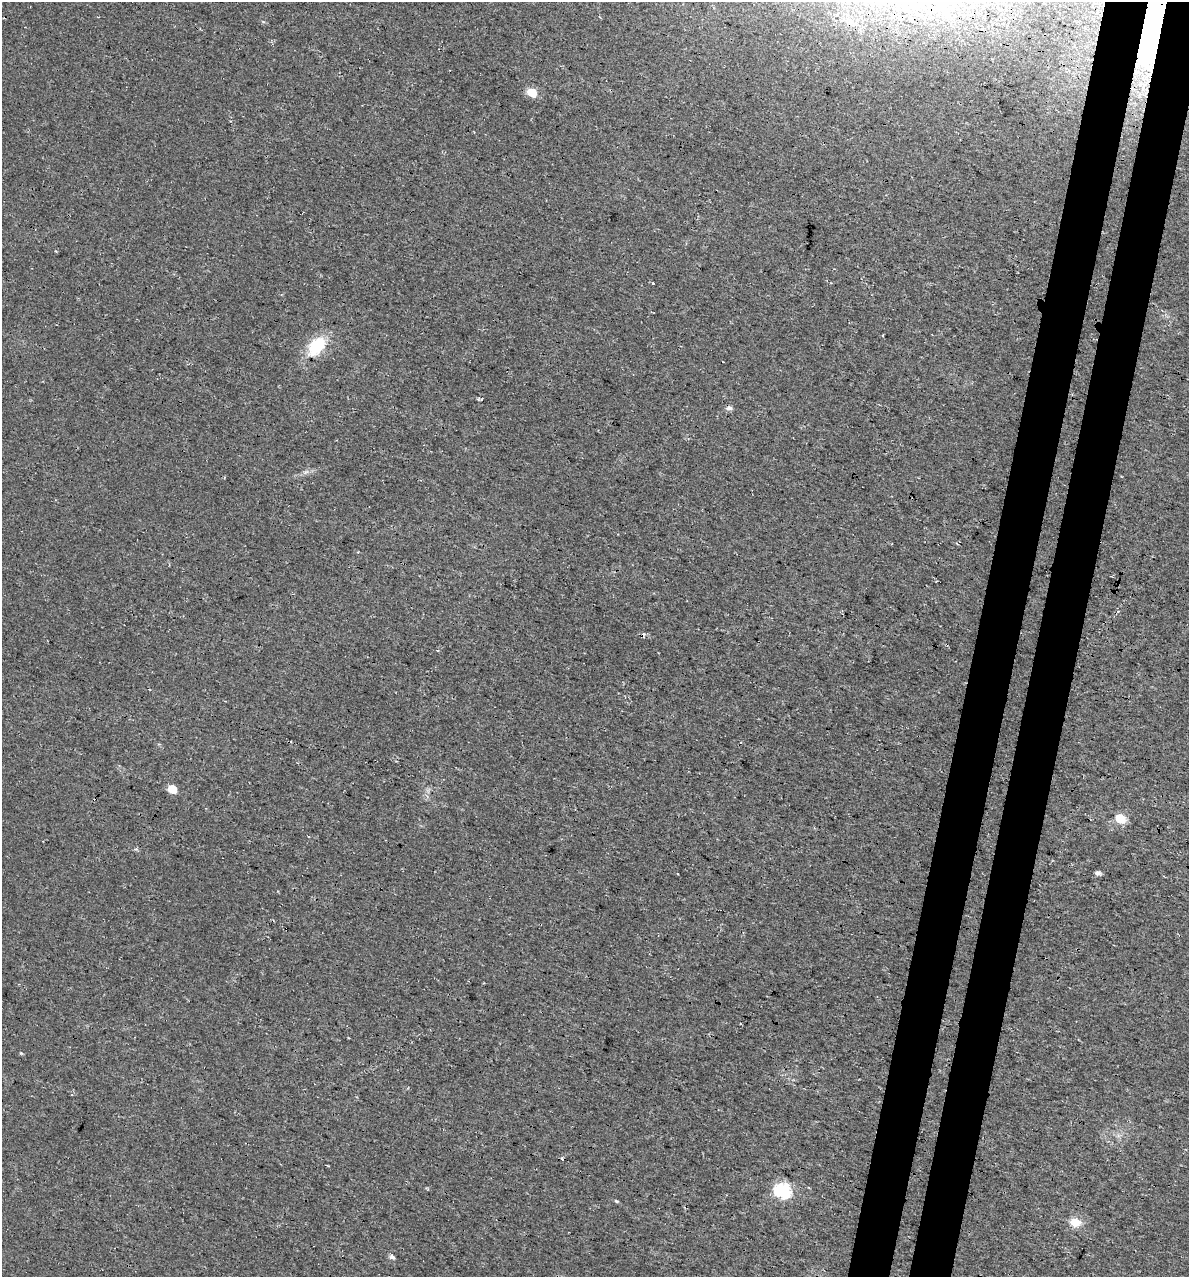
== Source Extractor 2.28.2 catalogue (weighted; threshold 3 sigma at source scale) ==
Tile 10 of 4 x 4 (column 2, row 3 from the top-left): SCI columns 1526-2712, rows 1291-2565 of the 5364 x 5141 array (HDU 1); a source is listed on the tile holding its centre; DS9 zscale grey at full resolution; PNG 1191 x 1279 px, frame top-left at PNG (2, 2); no overlay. Shown black and unused: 7% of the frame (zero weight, under 3 of 4 exposures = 5% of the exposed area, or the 3 px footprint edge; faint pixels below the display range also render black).
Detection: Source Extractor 2.28.2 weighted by HDU 2 'WHT'; one run over the whole footprint, this tile lists its part. Background 0.0117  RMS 0.0071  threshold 0.0319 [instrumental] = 3 sigma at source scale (4.5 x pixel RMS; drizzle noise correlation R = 1.50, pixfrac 1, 0.0396/0.0396 arcsec/px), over >= 5 px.
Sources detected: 15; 2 cosmic-ray / hot-pixel residue — not listed; the other 13 listed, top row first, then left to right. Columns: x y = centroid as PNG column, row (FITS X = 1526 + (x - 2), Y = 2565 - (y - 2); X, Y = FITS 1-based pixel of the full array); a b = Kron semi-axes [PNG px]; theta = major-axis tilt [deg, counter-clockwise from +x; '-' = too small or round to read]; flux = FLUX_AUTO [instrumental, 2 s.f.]
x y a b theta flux
1155 9 56 15 79 790
532 93 6 5 - 22
653 283 3 3 - 1
883 336 3 2 - 0.93
317 346 27 17 51 26
172 789 6 5 - 15
1120 819 6 5 - 30
1098 873 6 5 - 2.3
21 1053 5 4 - 0.74
783 1190 7 6 - 150
616 1201 7 4 -27 1
1075 1222 14 10 -8 8.8
392 1257 6 5 - 2.3
Overlapping masked pixels (flux is a lower limit): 1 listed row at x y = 1155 9
Isophote crosses this tile's border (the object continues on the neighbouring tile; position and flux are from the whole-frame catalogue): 1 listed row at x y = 1155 9